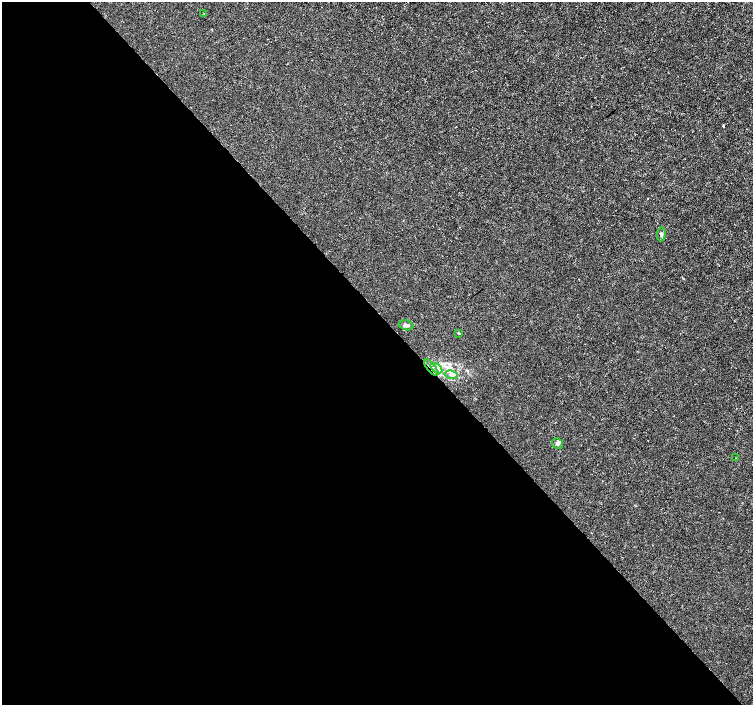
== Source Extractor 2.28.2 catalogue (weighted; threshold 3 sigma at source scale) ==
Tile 9 of 4 x 4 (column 1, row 3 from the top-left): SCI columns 6-1506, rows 1615-3019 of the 6011 x 5972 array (HDU 1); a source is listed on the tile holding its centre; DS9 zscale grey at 2 x 2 block average (1 PNG px = mean of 2 x 2 image px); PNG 755 x 707 px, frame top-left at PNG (2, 2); each listed source drawn as its Kron ellipse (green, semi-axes under 4 px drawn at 4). Shown black and unused: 55% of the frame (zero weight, under 3 of 4 exposures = <1% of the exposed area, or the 3 px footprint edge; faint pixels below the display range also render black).
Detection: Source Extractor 2.28.2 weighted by HDU 2 'WHT'; one run over the whole footprint, this tile lists its part. Background -4.75e-05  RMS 0.0012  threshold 0.00545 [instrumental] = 3 sigma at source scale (4.5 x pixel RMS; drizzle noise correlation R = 1.50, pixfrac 1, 0.0396/0.0396 arcsec/px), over >= 5 px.
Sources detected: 11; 1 cosmic-ray / hot-pixel residue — neither listed nor drawn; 1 coinciding with a brighter row at this scale — not listed separately; the other 9 listed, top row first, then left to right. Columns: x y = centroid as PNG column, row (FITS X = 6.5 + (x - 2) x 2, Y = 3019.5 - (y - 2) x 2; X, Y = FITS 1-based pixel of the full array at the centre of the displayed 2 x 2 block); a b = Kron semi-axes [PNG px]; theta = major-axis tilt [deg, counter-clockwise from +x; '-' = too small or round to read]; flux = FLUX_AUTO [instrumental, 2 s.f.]
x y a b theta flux
204 13 2 2 - 0.14
661 234 7 4 86 0.77
406 325 7 5 -14 0.95
458 333 3 3 - 0.29
431 368 10 3 -51 0.96
436 368 7 3 -36 0.71
451 375 6 4 -13 0.95
558 444 5 5 - 0.88
735 458 2 2 - 0.13
Overlapping masked pixels (flux is a lower limit): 1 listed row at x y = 431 368